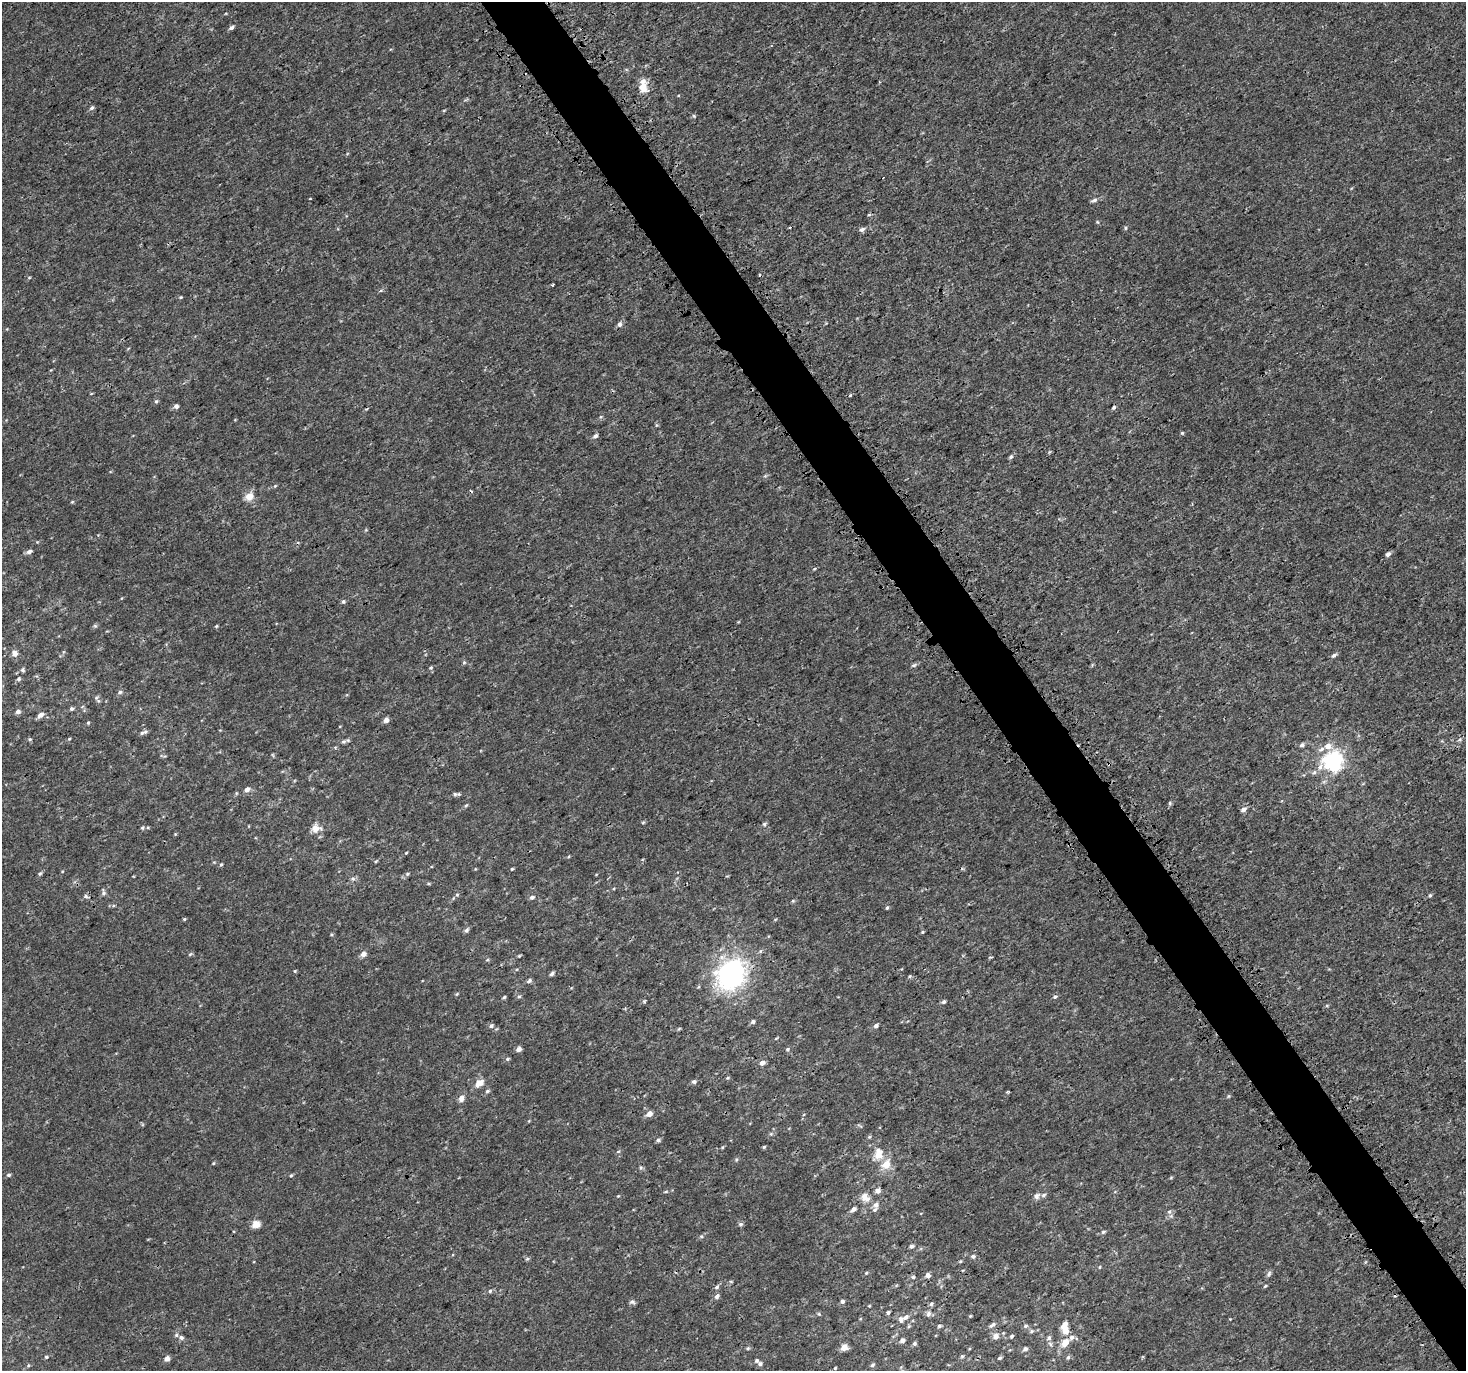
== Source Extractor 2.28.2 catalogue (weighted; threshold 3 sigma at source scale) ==
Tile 6 of 4 x 4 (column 2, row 2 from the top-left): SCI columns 1619-3082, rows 2976-4344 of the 6079 x 5980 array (HDU 1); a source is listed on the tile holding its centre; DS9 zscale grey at full resolution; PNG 1468 x 1373 px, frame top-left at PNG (2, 2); no overlay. Shown black and unused: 4% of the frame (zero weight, under 3 of 4 exposures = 5% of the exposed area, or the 3 px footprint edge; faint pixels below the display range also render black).
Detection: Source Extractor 2.28.2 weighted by HDU 2 'WHT'; one run over the whole footprint, this tile lists its part. Background 6.68e-04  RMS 0.0014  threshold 0.00613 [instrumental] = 3 sigma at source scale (4.5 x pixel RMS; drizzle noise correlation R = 1.50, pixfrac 1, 0.0396/0.0396 arcsec/px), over >= 5 px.
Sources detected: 191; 6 cosmic-ray / hot-pixel residue — not listed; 11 inside a brighter listed object's ellipse — not listed separately; the other 174 listed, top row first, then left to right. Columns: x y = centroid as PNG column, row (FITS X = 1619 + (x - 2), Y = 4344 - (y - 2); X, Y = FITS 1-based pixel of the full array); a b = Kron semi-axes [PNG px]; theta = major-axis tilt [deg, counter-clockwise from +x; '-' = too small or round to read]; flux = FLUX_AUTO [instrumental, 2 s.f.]
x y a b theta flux
231 27 5 4 - 0.36
643 87 14 10 -69 1.7
92 108 7 4 43 0.27
694 116 5 4 - 0.14
310 199 3 2 - 0.12
1094 200 8 5 17 0.37
869 215 6 3 19 0.14
1097 222 5 4 - 0.14
1126 228 5 4 - 0.19
862 230 6 4 23 0.43
181 297 5 4 - 0.14
619 324 5 5 - 0.51
850 395 5 4 - 0.13
156 401 5 4 - 0.2
176 406 5 5 - 0.44
1114 407 6 4 52 0.22
1182 433 5 4 - 0.15
595 436 6 5 - 0.33
1049 452 5 3 - 0.12
1011 457 6 4 47 0.27
275 486 5 4 - 0.14
249 496 10 9 - 1.3
72 502 5 4 - 0.13
29 552 6 5 - 0.54
1388 554 5 5 - 0.48
814 569 5 3 - 0.12
343 602 5 5 - 0.27
95 626 6 5 - 0.2
216 626 4 3 - 0.14
15 653 6 6 - 0.75
1334 655 8 5 32 0.31
464 663 5 4 - 0.18
914 665 8 5 19 0.26
431 668 5 5 - 0.19
23 670 5 5 - 0.23
19 679 5 5 - 0.27
120 692 6 5 - 0.27
96 698 6 6 - 0.27
71 709 5 4 - 0.26
18 712 5 5 - 0.48
40 715 8 5 34 0.56
386 720 5 4 - 0.66
88 723 4 4 - 0.14
142 733 7 4 10 0.26
30 739 5 4 - 0.19
69 739 4 3 - 0.12
1460 739 6 5 - 0.23
343 741 8 6 17 0.31
1302 745 5 5 - 0.31
1333 761 24 23 - 9.4
247 789 6 5 - 0.6
236 793 5 3 - 0.12
455 794 7 5 2 0.27
1170 803 6 4 -90 0.19
466 805 7 4 44 0.18
1244 809 8 5 24 0.45
643 822 6 4 2 0.14
764 824 5 5 - 0.2
142 828 5 4 - 0.19
316 828 13 11 12 1.2
406 853 4 3 - 0.11
376 861 5 3 - 0.12
221 864 5 4 - 0.16
512 869 4 3 - 0.14
40 874 7 4 61 0.21
407 874 5 4 - 0.18
353 879 6 5 - 0.29
103 892 9 6 -90 0.34
457 895 5 4 - 0.19
1430 895 5 4 - 0.19
86 896 7 5 -46 0.28
532 897 6 5 - 0.32
793 901 5 3 - 0.13
887 908 5 4 - 0.18
184 919 4 4 - 0.15
467 930 8 5 52 0.27
923 932 5 3 - 0.14
190 954 6 3 36 0.16
363 954 7 6 - 0.54
519 956 4 4 - 0.14
487 960 5 3 - 0.14
295 971 4 4 - 0.13
552 974 6 4 43 0.29
731 974 22 18 49 30
909 976 5 4 - 0.16
529 981 7 5 33 0.29
457 994 6 3 70 0.12
519 996 5 3 - 0.17
504 997 5 4 - 0.17
1055 997 6 5 - 0.26
644 1001 5 4 - 0.16
944 1002 5 4 - 0.28
753 1021 5 5 - 0.31
876 1025 5 4 - 0.38
491 1026 6 5 - 0.31
518 1049 4 4 - 0.79
787 1049 6 5 - 0.23
507 1059 6 4 -20 0.2
762 1063 5 5 - 0.78
728 1078 5 4 - 0.17
694 1082 6 5 - 0.32
479 1083 12 8 35 1.1
487 1091 6 5 - 0.21
1228 1096 5 3 - 0.14
461 1098 8 7 - 0.67
649 1114 6 5 - 0.96
860 1126 9 2 -31 0.12
771 1134 6 4 -17 0.17
869 1137 5 5 - 0.18
658 1140 5 5 - 0.28
764 1147 5 4 - 0.16
878 1154 15 11 85 1.8
213 1163 4 4 - 0.12
886 1164 8 7 - 1.9
9 1175 6 4 1 0.22
291 1175 5 4 - 0.15
878 1191 7 6 - 0.53
618 1196 4 3 - 0.11
1036 1196 8 7 - 0.47
865 1197 12 9 -46 1.2
876 1205 8 7 - 0.55
853 1209 7 5 34 0.46
1169 1212 7 6 - 0.35
256 1224 8 7 - 1.3
740 1224 6 5 - 0.27
1103 1232 6 4 17 0.23
701 1236 5 5 - 0.21
911 1246 6 5 - 0.25
973 1256 6 5 - 0.29
527 1259 5 5 - 0.2
960 1261 4 4 - 0.13
1100 1267 5 3 - 0.13
866 1273 5 3 - 0.13
1269 1273 8 5 64 0.31
928 1275 5 4 - 0.56
913 1277 5 5 - 0.19
1265 1286 6 3 45 0.15
717 1287 7 5 43 0.29
490 1291 5 5 - 0.19
717 1296 7 5 68 0.41
842 1301 5 5 - 0.32
632 1302 7 6 - 0.32
931 1304 6 5 - 0.23
869 1306 3 3 - 0.12
888 1312 4 4 - 0.23
819 1314 5 4 - 0.15
928 1314 8 6 65 0.39
970 1316 3 3 - 0.12
906 1317 8 6 34 0.5
993 1325 9 5 35 0.34
909 1326 6 4 71 0.16
939 1326 6 4 30 0.19
1026 1326 6 5 - 0.23
1064 1326 10 5 60 1.2
1032 1331 5 5 - 0.2
995 1336 8 7 - 0.66
1011 1336 5 4 - 0.21
181 1337 7 6 - 0.36
1049 1338 7 6 - 0.36
902 1340 5 5 - 0.54
914 1343 5 5 - 0.28
1065 1343 9 7 56 1.6
844 1347 8 7 - 0.82
748 1348 5 4 - 0.19
1025 1349 5 5 - 0.37
962 1356 5 4 - 0.16
46 1357 4 4 - 0.16
1068 1357 5 5 - 0.23
1000 1358 5 4 - 0.2
167 1359 5 4 - 0.84
760 1364 6 5 - 0.29
28 1365 5 4 - 0.16
872 1365 6 4 34 0.22
835 1368 4 3 - 0.13
Overlapping masked pixels (flux is a lower limit): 1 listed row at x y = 731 974